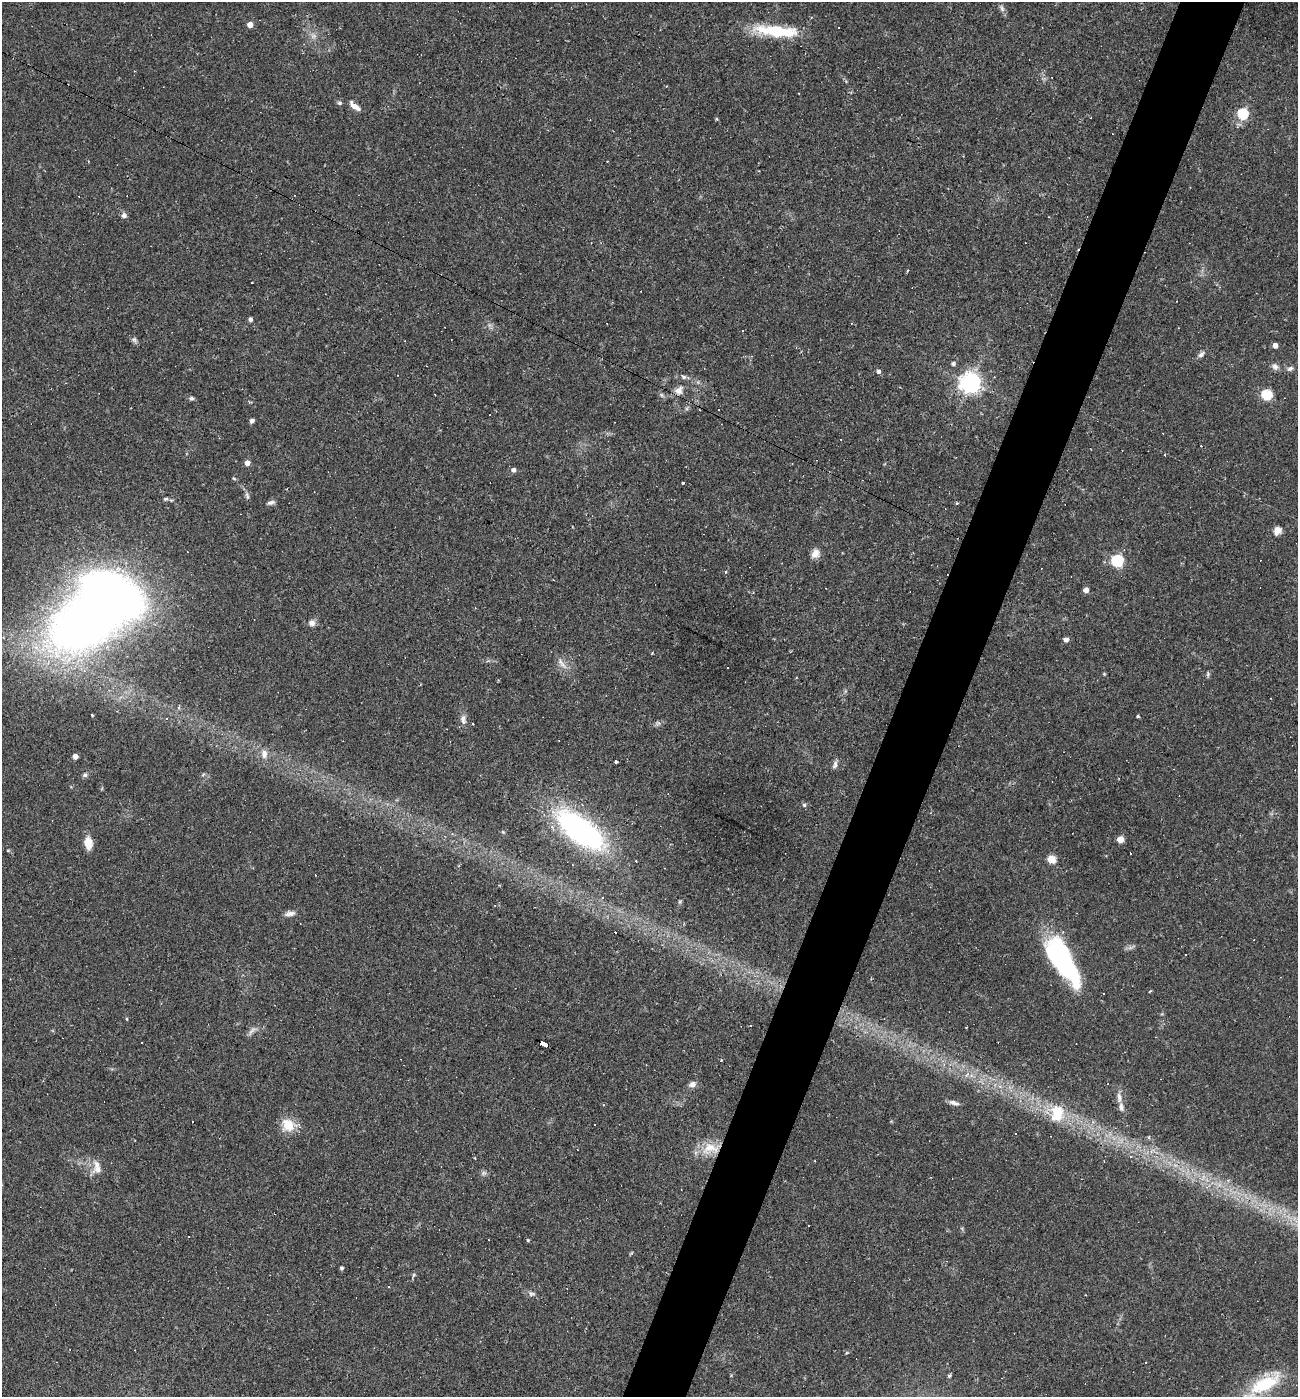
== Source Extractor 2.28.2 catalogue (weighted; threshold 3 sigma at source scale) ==
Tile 10 of 4 x 4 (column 2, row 3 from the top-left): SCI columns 1567-2862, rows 1396-2790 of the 5591 x 5579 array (HDU 1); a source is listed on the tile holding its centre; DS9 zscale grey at full resolution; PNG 1300 x 1399 px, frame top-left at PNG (2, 2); no overlay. Shown black and unused: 5% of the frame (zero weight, under 2 of 3 exposures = <1% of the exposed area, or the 3 px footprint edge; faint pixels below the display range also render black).
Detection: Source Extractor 2.28.2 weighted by HDU 2 'WHT'; one run over the whole footprint, this tile lists its part. Background 0.0501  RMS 0.0055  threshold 0.025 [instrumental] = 3 sigma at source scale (4.5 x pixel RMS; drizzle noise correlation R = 1.50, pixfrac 1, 0.05/0.05 arcsec/px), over >= 5 px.
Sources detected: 145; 4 too faint to see at this stretch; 3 inside a brighter object's white glare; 40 cosmic-ray / hot-pixel residue — not listed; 3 inside a brighter listed object's ellipse — not listed separately; the other 95 listed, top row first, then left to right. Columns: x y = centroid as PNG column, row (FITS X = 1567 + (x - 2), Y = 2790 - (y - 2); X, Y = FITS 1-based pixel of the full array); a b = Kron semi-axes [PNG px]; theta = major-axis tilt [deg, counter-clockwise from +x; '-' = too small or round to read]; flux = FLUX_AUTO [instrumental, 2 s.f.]
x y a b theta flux
1002 8 12 6 -61 2
811 17 4 3 - 0.44
250 25 4 4 - 6.3
775 31 55 13 -4 30
339 103 6 5 - 1.1
355 106 14 6 -38 4.9
1242 114 5 5 - 53
717 119 4 3 - 0.7
1237 127 7 4 72 1
124 215 7 6 - 2.3
907 271 3 3 - 0.62
252 282 2 2 - 0.5
250 319 4 4 - 2
1179 328 3 2 - 0.34
743 331 3 3 - 1.2
134 340 10 6 -38 1.5
1275 345 4 4 - 4.2
1201 354 11 6 34 2
953 363 5 5 - 1.5
1275 366 10 7 -40 2.5
1290 369 10 6 20 1.9
878 371 5 5 - 1.6
683 377 9 6 -33 1.8
970 383 7 7 - 400
679 390 12 10 52 4.4
661 395 8 5 -28 1.4
1266 395 5 5 - 51
191 398 6 5 - 1.3
719 409 3 3 - 5.1
252 421 4 4 - 2.1
247 463 4 4 - 5
513 470 5 5 - 2.2
234 478 6 4 -30 0.66
683 483 3 3 - 0.93
247 496 12 4 -76 1.6
165 499 6 4 15 0.91
271 502 10 5 13 1.7
957 503 4 4 - 0.59
1277 531 11 8 59 3.7
815 553 12 10 63 4.1
1117 561 6 5 - 82
726 572 3 3 - 3.6
1086 590 4 4 - 4.4
312 623 8 8 - 2.9
83 624 74 52 24 440
1066 640 5 4 - 3.2
652 653 3 3 - 0.57
562 663 21 7 -54 4.4
727 667 3 2 - 0.57
1104 674 4 4 - 0.55
1208 674 7 5 88 1
178 707 6 5 - 1
92 715 3 3 - 0.73
1138 716 4 3 - 1.3
463 719 14 8 -88 3.4
657 724 8 6 2 1.5
264 754 12 8 -84 4.2
75 756 4 4 - 4.8
616 762 3 3 - 0.97
835 764 12 6 73 2.1
85 775 7 5 17 1.3
804 805 6 5 - 1.3
580 830 55 23 -37 130
503 832 6 4 -45 0.65
1120 839 5 5 - 12
88 843 10 7 -85 11
8 851 5 3 - 0.57
1051 859 5 5 - 23
680 902 6 5 - 0.81
290 913 14 7 9 2.9
1060 960 48 21 -57 74
1150 991 4 2 - 0.54
1104 993 3 3 - 2.2
127 1019 4 4 - 0.59
750 1026 2 2 - 0.44
252 1031 17 6 45 2.7
544 1044 9 4 -26 72
721 1060 3 2 - 0.87
692 1084 9 7 24 3
1119 1097 16 7 -86 3.8
954 1103 14 5 -16 2.4
1057 1111 15 13 -42 22
193 1122 3 2 - 0.97
288 1125 19 15 -30 11
1149 1137 4 4 - 1.2
711 1148 27 16 9 15
97 1169 17 10 26 5.3
484 1173 8 6 15 1.5
528 1240 4 4 - 0.74
341 1268 4 3 - 1.3
414 1275 5 4 - 0.95
532 1293 11 5 -15 1.8
1145 1363 2 2 - 0.47
949 1376 6 4 62 0.86
1265 1384 45 18 31 32
Overlapping masked pixels (flux is a lower limit): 2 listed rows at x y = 544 1044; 711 1148
Isophote crosses this tile's border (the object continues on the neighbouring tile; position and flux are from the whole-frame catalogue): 1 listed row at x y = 1265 1384